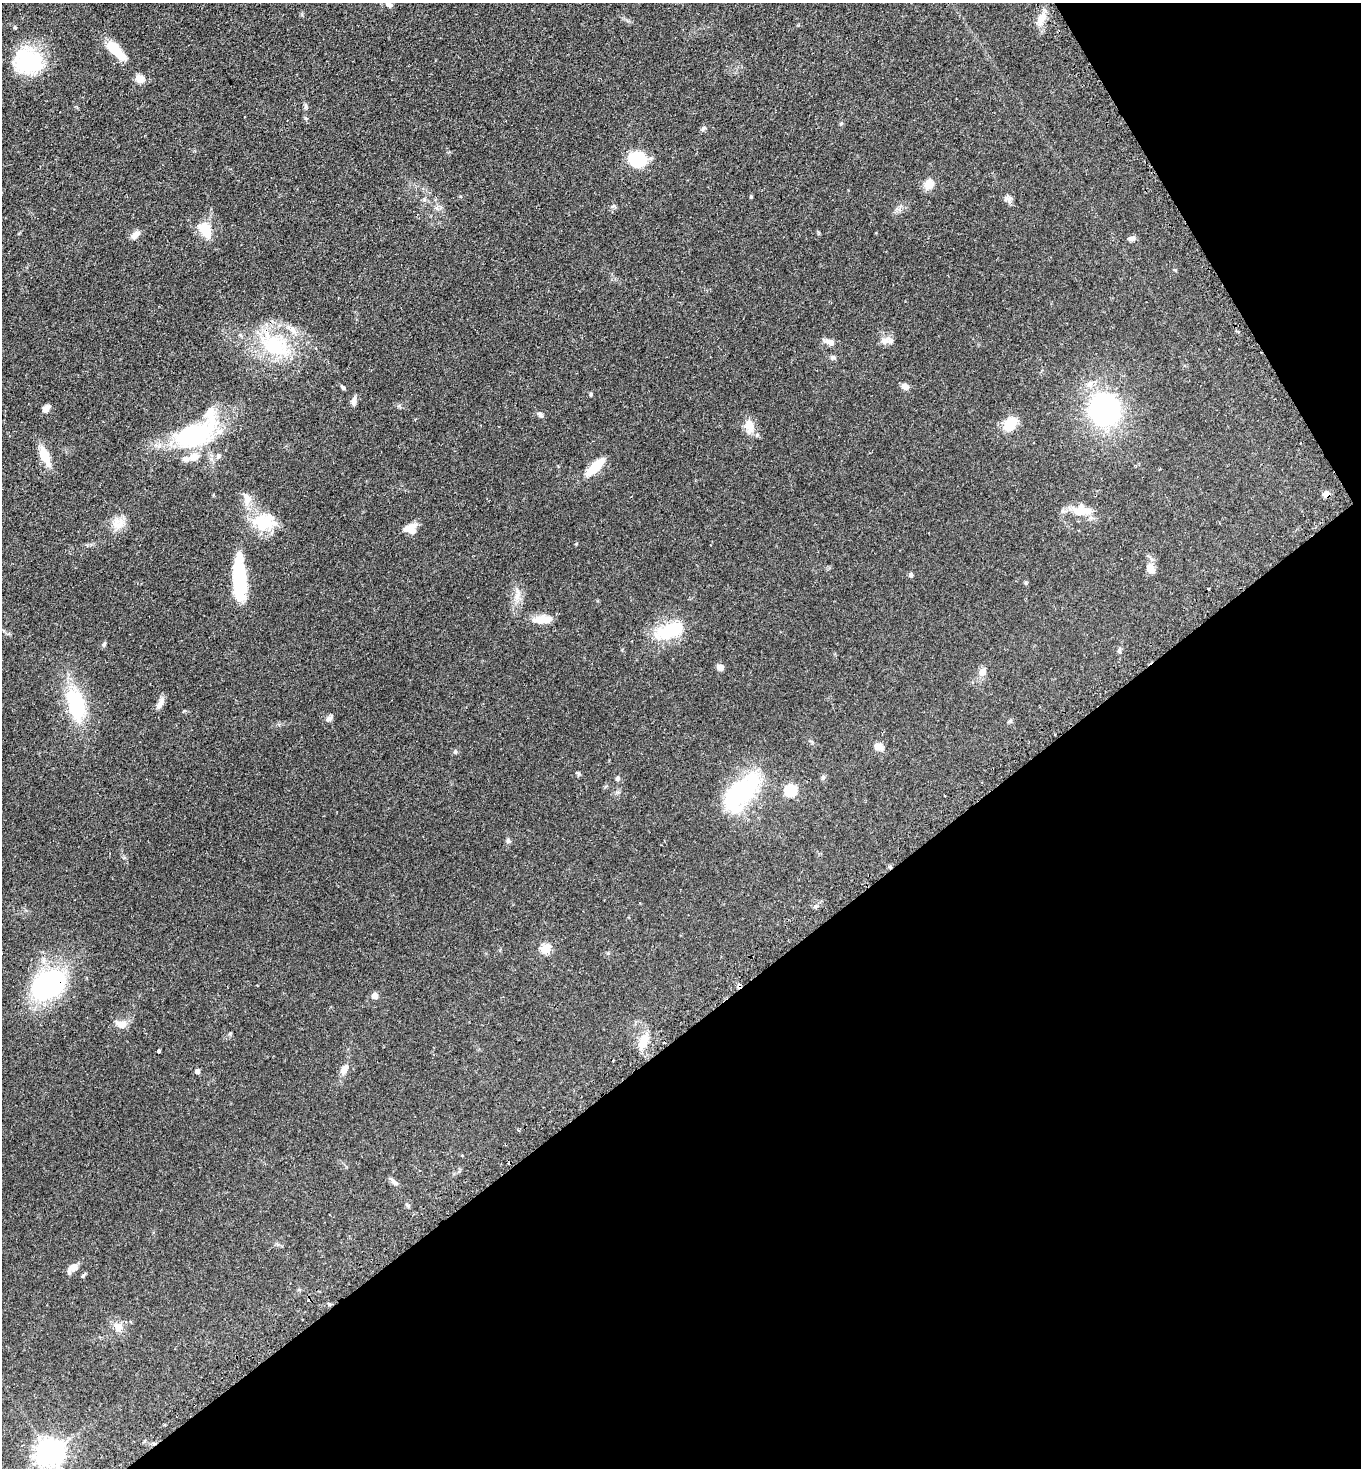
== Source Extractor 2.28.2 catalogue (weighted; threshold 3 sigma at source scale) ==
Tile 12 of 4 x 4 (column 4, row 3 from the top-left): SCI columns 4264-5622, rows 1514-2979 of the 5949 x 5957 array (HDU 1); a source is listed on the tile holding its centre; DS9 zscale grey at full resolution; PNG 1363 x 1470 px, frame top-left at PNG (2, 3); no overlay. Shown black and unused: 34% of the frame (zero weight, under 2 of 3 exposures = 4% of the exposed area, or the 3 px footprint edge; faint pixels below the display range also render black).
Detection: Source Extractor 2.28.2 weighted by HDU 2 'WHT'; one run over the whole footprint, this tile lists its part. Background 0.0978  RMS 0.0055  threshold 0.0249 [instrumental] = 3 sigma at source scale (4.5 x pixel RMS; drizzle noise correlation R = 1.50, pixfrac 1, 0.05/0.05 arcsec/px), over >= 5 px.
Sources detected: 92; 6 inside a brighter object's white glare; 7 cosmic-ray / hot-pixel residue — not listed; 2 inside a brighter listed object's ellipse — not listed separately; the other 77 listed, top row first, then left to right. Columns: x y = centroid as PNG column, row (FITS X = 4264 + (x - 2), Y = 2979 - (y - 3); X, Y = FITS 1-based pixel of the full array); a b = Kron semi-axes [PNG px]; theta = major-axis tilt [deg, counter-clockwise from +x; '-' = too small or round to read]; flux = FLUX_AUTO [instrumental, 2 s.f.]
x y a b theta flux
389 4 9 7 -42 2.1
1041 19 17 8 60 6.1
116 50 29 10 -46 15
28 61 31 27 -14 40
140 79 9 8 - 5
306 106 7 4 -89 0.96
841 123 6 3 19 0.55
703 128 7 5 21 1
637 159 18 16 -11 22
929 184 11 10 - 6.1
751 197 4 4 - 0.57
1008 199 11 9 -37 2.2
205 229 16 10 -59 12
135 235 12 7 44 3.2
1131 239 9 6 13 1.8
890 341 14 9 -35 3.3
830 342 13 7 -18 3.6
274 345 49 29 -30 43
833 357 8 6 22 1.3
1090 384 13 8 39 3.9
905 386 9 7 -28 2.8
343 388 7 4 -45 1
591 394 5 4 - 0.65
354 401 10 6 74 2.5
46 408 10 6 44 2.6
1104 410 28 26 -63 95
540 415 9 6 -47 1.4
1010 424 15 11 55 13
749 426 16 11 -86 7.7
192 435 38 19 20 69
45 456 24 9 -67 11
218 456 8 6 62 1.4
194 457 14 11 12 5.3
595 467 21 7 44 18
1326 494 7 7 - 3
247 498 18 11 -75 5.8
1081 511 28 13 1 11
264 522 32 22 0 20
118 524 17 15 45 6.6
410 529 15 11 1 6
1150 568 15 10 -58 4.3
911 575 6 5 - 1.3
240 581 41 14 -89 36
1026 583 5 5 - 0.69
517 596 19 7 82 4.7
542 619 22 10 4 7.3
670 629 43 20 31 24
104 644 8 4 74 0.98
1119 651 7 5 81 1.1
720 667 8 7 - 2.3
982 672 10 9 - 3.6
160 703 16 7 65 3.2
76 704 46 23 -75 35
329 719 8 7 - 2
879 747 12 8 -17 3.6
455 752 6 5 - 0.82
578 773 6 4 -44 0.75
823 777 7 5 90 1
617 778 6 5 - 1.2
791 790 6 6 - 44
742 793 27 17 87 34
508 841 8 6 -46 1.1
546 949 6 5 - 20
48 984 25 18 32 110
739 986 7 4 67 1.1
375 996 5 5 - 4.9
121 1024 13 9 -4 4.4
230 1033 6 4 19 0.58
643 1041 23 9 64 7.5
159 1051 4 4 - 2.6
344 1069 14 8 63 4.2
198 1071 5 5 - 2.1
394 1182 13 5 -43 2
408 1205 8 4 -53 0.9
73 1267 13 8 32 3.9
118 1327 14 11 -28 4.3
50 1452 9 8 - 550
Overlapping masked pixels (flux is a lower limit): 3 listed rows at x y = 1326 494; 48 984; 739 986
Isophote crosses this tile's border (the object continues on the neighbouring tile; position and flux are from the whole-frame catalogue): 1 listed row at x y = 389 4
Unlisted compact peaks at least as high as the median listed source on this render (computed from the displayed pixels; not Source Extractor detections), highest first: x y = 614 206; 608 953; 1175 270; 399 406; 184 711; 1010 721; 617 792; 818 232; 305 118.